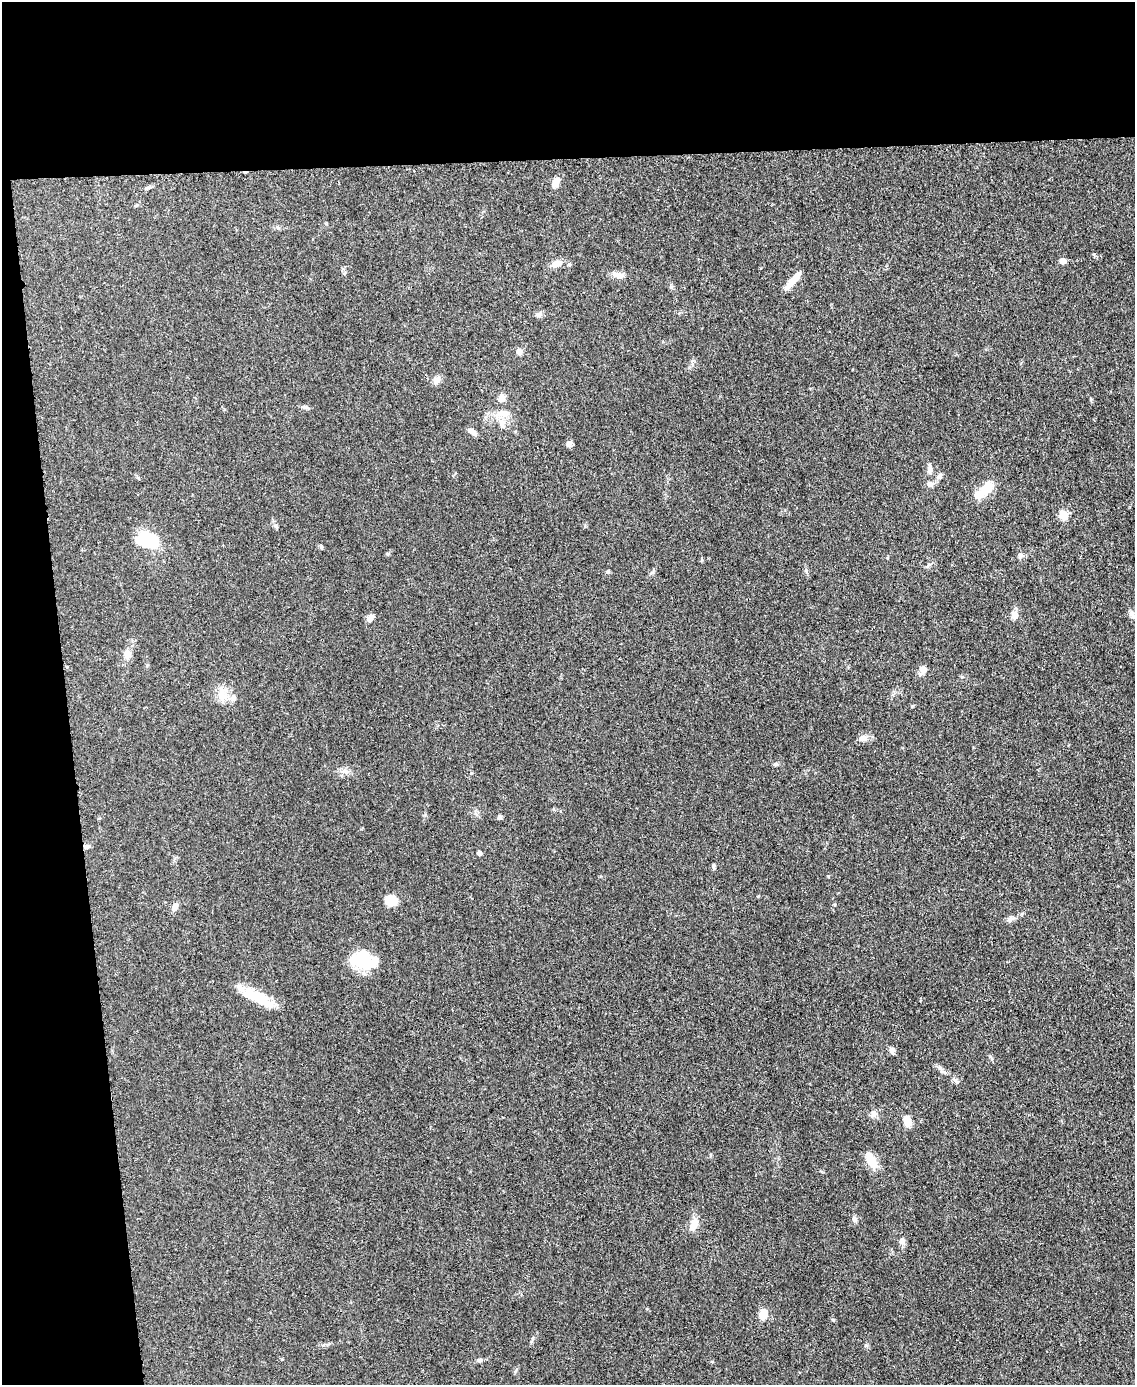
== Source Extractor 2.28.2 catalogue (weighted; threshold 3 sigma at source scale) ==
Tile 1 of 4 x 3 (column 1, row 1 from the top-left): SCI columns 4-1136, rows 3008-4390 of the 4542 x 4526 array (HDU 1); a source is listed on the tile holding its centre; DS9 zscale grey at full resolution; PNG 1137 x 1387 px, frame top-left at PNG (2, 2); no overlay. Shown black and unused: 17% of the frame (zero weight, under 3 of 5 exposures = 1% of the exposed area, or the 3 px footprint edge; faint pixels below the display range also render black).
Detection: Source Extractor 2.28.2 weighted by HDU 2 'WHT'; one run over the whole footprint, this tile lists its part. Background 0.0625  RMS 0.0059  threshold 0.0264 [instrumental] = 3 sigma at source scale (4.5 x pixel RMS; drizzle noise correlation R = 1.50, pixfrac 1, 0.05/0.05 arcsec/px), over >= 5 px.
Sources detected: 52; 2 inside a brighter object's white glare — not listed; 1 inside a brighter listed object's ellipse — not listed separately; the other 49 listed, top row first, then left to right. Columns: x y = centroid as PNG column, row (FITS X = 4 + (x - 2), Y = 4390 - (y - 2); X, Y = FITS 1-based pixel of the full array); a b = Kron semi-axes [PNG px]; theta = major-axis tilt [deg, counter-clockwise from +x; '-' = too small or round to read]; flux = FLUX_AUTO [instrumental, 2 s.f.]
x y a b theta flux
556 182 10 7 61 4.5
1063 261 5 4 - 5.3
556 264 11 8 18 4.4
618 275 17 7 -15 3.4
793 281 26 6 49 6.6
519 352 7 6 - 2.6
437 380 13 7 52 2.7
502 398 9 8 - 2.9
305 407 9 5 -13 1.4
503 413 17 8 -24 4.7
502 424 11 7 -89 3
472 432 11 5 -36 2.8
569 443 8 6 67 2.1
930 470 14 6 90 2.7
929 484 7 7 - 1.8
978 495 6 6 - 10
1063 515 5 5 - 21
275 526 7 5 -22 1.1
148 540 23 13 -14 23
321 547 5 3 - 0.64
1020 556 7 5 16 1.5
608 572 5 4 - 0.99
1014 615 8 7 - 3.9
1132 615 11 5 -57 1.9
370 618 10 7 57 2.3
127 655 14 9 68 4
923 669 8 7 - 2.9
222 696 17 12 -36 7.1
862 738 12 6 13 2.4
776 764 6 4 -4 1.1
345 771 10 5 -45 1.9
499 817 5 4 - 1.5
479 853 4 4 - 2.3
714 866 9 3 -90 0.97
392 900 9 9 - 13
175 907 11 7 56 2.7
1009 920 7 4 -89 1.2
361 960 26 19 9 21
259 997 40 13 -21 16
892 1050 8 6 -80 2.4
956 1081 9 4 -36 1.3
873 1114 9 8 - 2.8
907 1122 10 7 -82 6
872 1161 20 9 -61 8.7
854 1219 8 6 -68 1.5
694 1224 15 8 70 5.6
902 1241 8 7 - 2.3
763 1314 9 8 - 7.2
479 1360 6 5 - 1
Unlisted compact peaks at least as high as the median listed source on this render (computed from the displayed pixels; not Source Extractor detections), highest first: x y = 866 1345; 1094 254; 828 876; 962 677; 471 773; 387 554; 671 286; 533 1338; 758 896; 912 706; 835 905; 806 570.